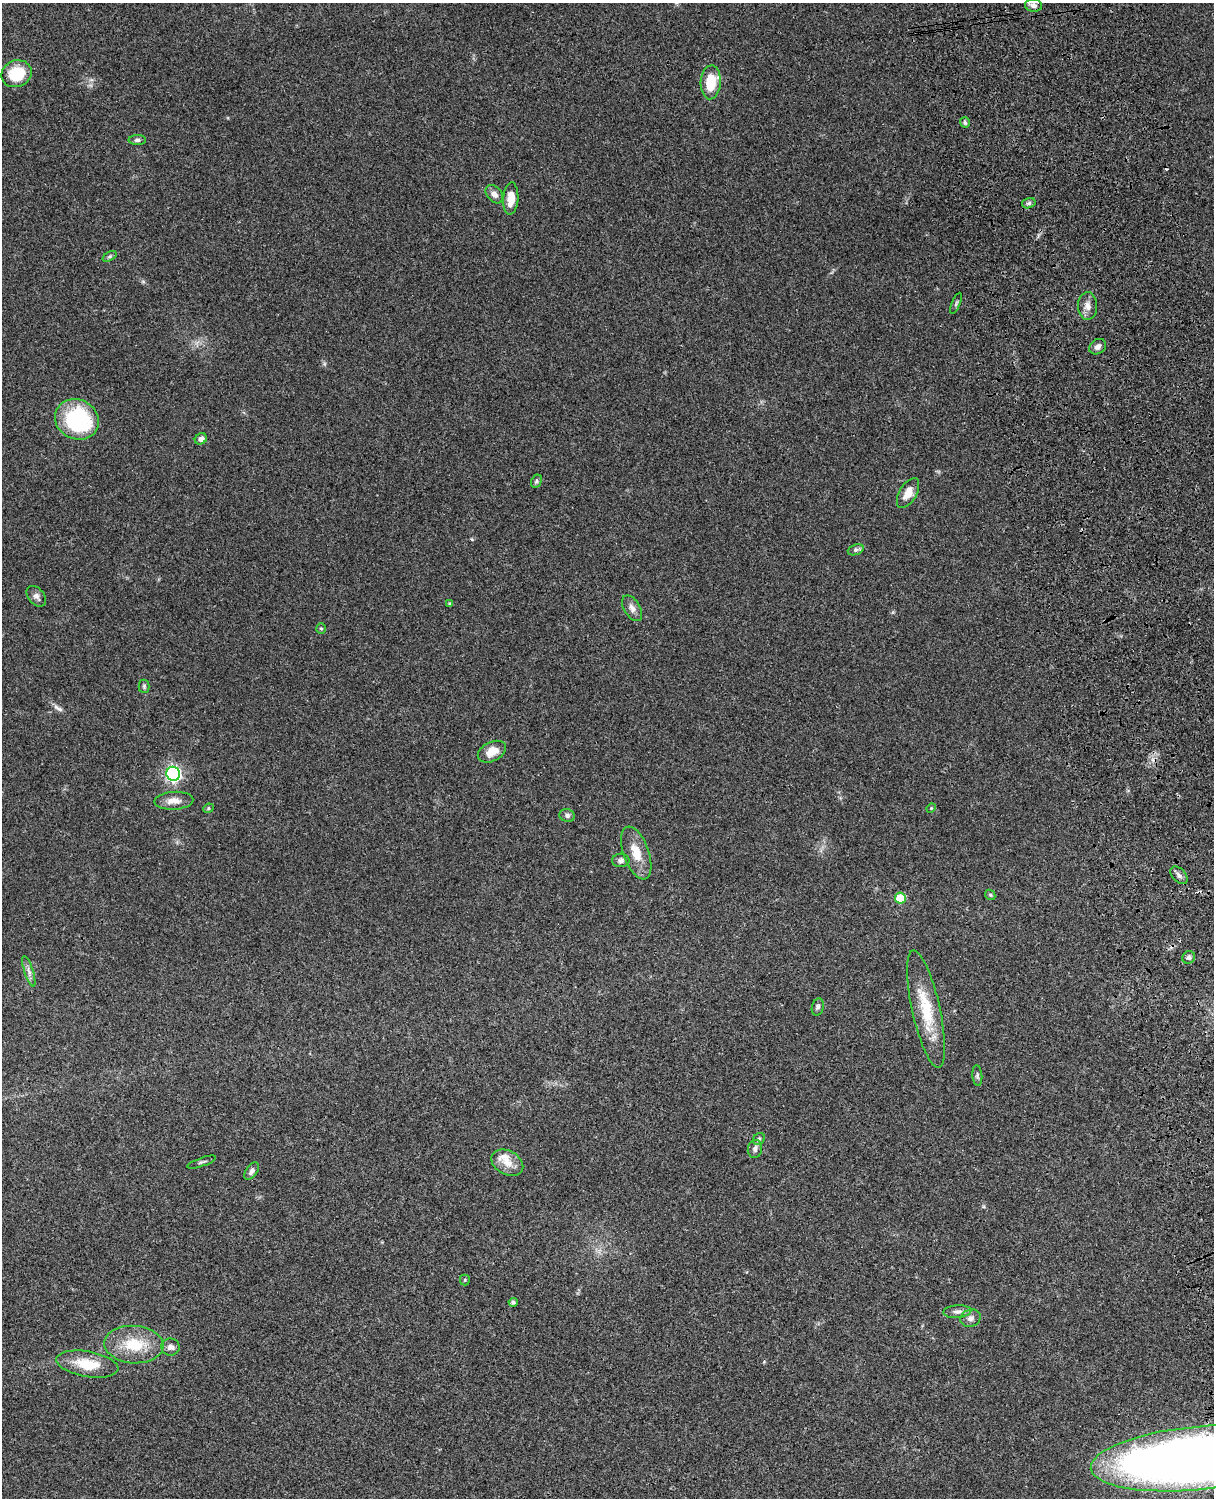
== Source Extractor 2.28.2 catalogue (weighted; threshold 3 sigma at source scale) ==
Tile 6 of 4 x 3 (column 2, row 2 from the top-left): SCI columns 1333-2544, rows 1772-3267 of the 5087 x 4926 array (HDU 1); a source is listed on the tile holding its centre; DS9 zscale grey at full resolution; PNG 1216 x 1500 px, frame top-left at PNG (2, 3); each listed source drawn as its Kron ellipse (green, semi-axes under 4 px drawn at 4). Shown black and unused: <1% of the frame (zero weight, under 3 of 4 exposures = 6% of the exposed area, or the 3 px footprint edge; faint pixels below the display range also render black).
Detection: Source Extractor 2.28.2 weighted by HDU 2 'WHT'; one run over the whole footprint, this tile lists its part. Background 0.0955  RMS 0.0063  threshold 0.0283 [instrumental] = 3 sigma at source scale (4.5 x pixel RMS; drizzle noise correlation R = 1.50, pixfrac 1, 0.05/0.05 arcsec/px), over >= 5 px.
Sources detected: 56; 2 cosmic-ray / hot-pixel residue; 1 long thin detection or spike segment (spike, bleed or trail) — neither listed nor drawn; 2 inside a brighter listed object's ellipse — not listed separately; the other 51 listed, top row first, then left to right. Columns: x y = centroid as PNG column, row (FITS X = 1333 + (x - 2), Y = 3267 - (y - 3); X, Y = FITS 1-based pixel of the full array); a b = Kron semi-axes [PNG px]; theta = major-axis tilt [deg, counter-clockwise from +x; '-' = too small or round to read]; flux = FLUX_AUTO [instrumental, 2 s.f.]
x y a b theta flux
1034 5 8 6 -7 2.8
16 74 15 13 22 22
711 82 17 10 86 16
965 122 5 5 - 1.3
137 140 9 5 1 1.5
494 194 10 7 -48 3
511 199 16 7 86 8
1029 203 7 5 15 1.5
110 256 7 4 31 1.1
956 303 11 3 67 1
1087 306 14 9 -88 4.3
1098 347 9 7 37 2.6
77 419 22 19 -27 62
201 439 6 5 - 2.5
536 481 7 5 63 1.3
908 493 16 8 60 7.3
856 550 8 5 20 1.5
36 596 12 8 -50 2.8
450 604 4 3 - 1
632 608 14 8 -59 3.7
321 628 5 5 - 0.85
144 686 6 5 - 1.1
492 752 15 9 26 7.6
173 774 7 6 - 160
174 801 19 9 2 5.9
208 808 5 4 - 0.91
931 808 5 4 - 0.66
567 815 7 6 - 1.8
636 853 27 12 -70 12
621 860 9 6 2 2.1
1179 875 10 6 -46 2.5
990 895 5 4 - 0.8
900 898 5 5 - 23
1189 957 7 6 - 1.4
29 971 16 4 -72 2.6
818 1007 9 6 75 1.7
926 1009 60 14 -78 26
977 1076 10 5 -85 1.4
759 1139 6 5 - 1.1
755 1149 9 7 77 2.3
202 1162 15 3 19 1.1
507 1163 17 12 -28 7.3
252 1171 10 5 53 2.4
465 1280 5 5 - 0.75
513 1302 4 4 - 1.5
957 1312 14 6 4 2.7
971 1318 10 8 19 3
134 1345 30 19 -4 22
170 1347 9 8 - 2.9
87 1364 31 12 -10 17
1195 1458 105 31 5 810
Overlapping masked pixels (flux is a lower limit): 1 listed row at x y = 1195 1458
Isophote crosses this tile's border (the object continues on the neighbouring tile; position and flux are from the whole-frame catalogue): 1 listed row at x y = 1195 1458